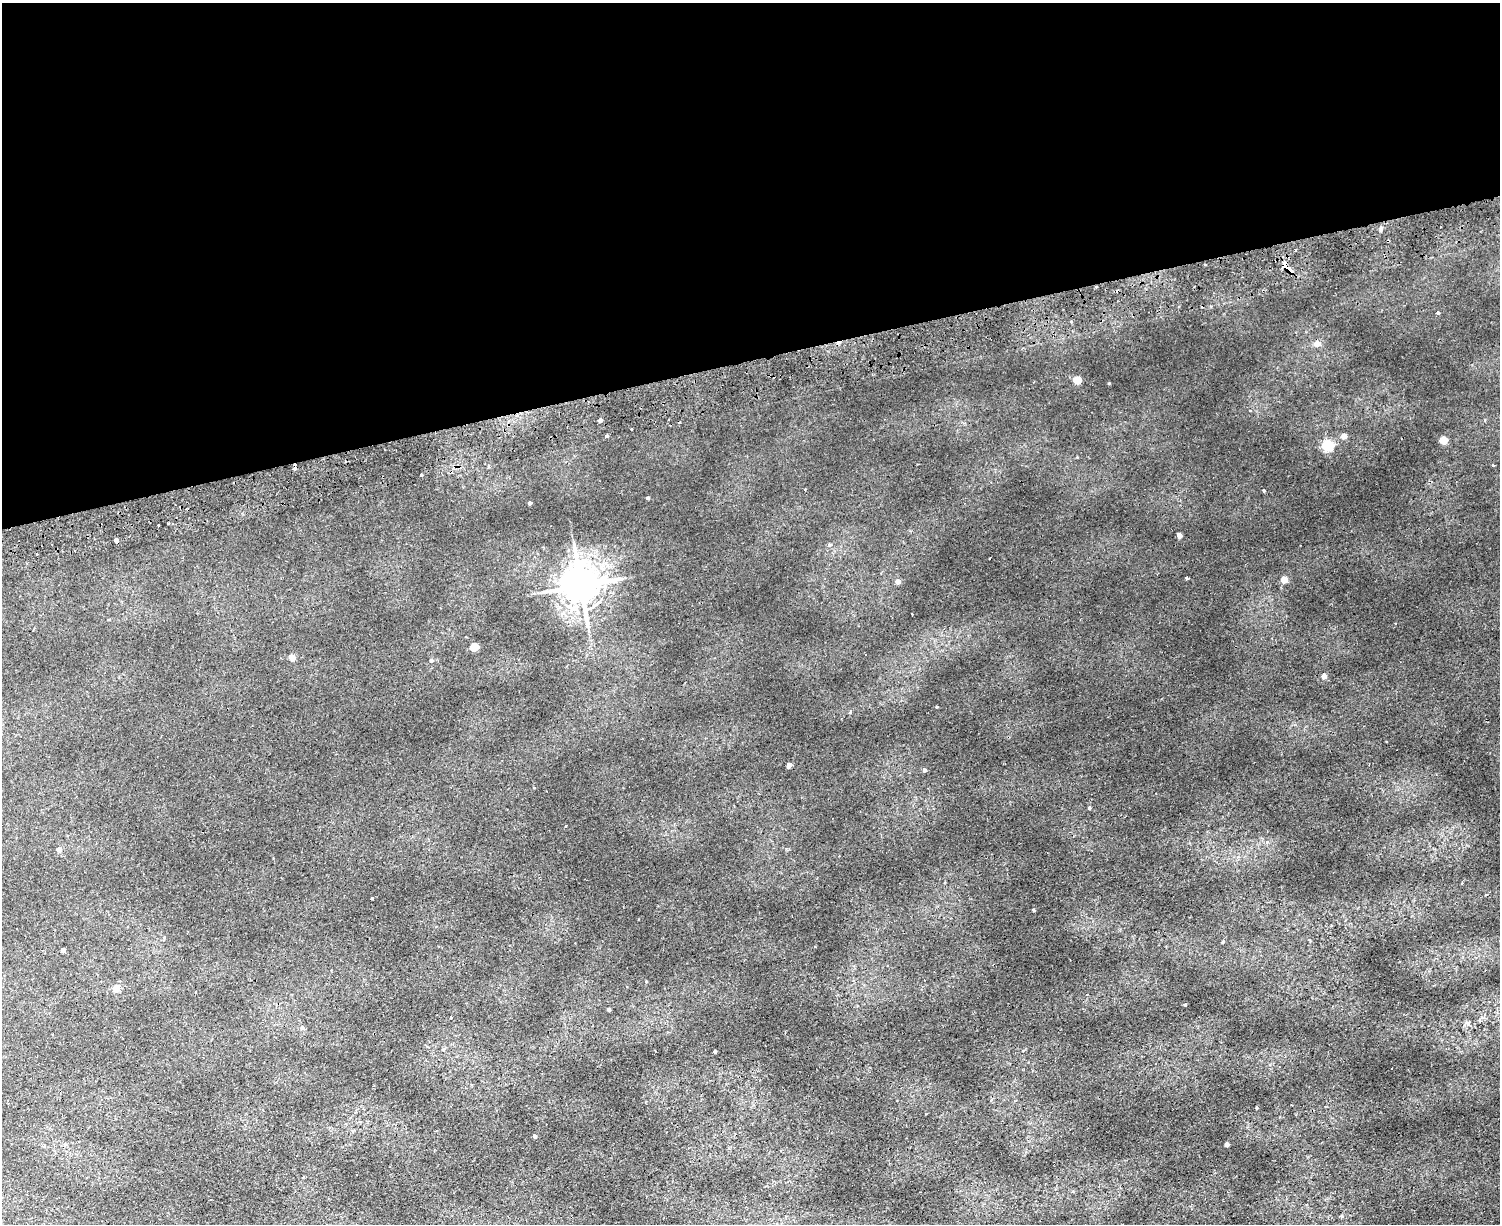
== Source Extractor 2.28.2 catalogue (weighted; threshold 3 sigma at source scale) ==
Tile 2 of 3 x 4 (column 2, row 1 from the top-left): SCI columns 1792-3289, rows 3723-4944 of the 4965 x 5000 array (HDU 1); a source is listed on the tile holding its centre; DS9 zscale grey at full resolution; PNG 1502 x 1226 px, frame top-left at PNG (2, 3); no overlay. Shown black and unused: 29% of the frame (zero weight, under 2 of 3 exposures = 4% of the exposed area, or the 3 px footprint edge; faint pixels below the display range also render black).
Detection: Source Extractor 2.28.2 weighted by HDU 2 'WHT'; one run over the whole footprint, this tile lists its part. Background 0.00513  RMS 0.0035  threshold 0.0156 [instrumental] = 3 sigma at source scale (4.5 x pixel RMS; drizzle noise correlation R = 1.50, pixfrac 1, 0.05/0.05 arcsec/px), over >= 5 px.
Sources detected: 65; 10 cosmic-ray / hot-pixel residue — not listed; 1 inside a brighter listed object's ellipse — not listed separately; the other 54 listed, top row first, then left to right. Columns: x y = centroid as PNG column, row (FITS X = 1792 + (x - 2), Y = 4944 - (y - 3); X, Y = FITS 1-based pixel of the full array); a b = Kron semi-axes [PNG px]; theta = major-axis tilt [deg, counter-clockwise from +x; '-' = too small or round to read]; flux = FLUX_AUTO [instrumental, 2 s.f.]
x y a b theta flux
1381 229 5 3 - 2.7
1296 250 3 2 - 0.35
1284 262 4 3 - 1.7
1205 265 3 2 - 0.3
1290 270 8 4 -46 5.9
1438 313 3 3 - 0.77
1317 344 5 4 - 3.7
1077 380 5 4 - 9.2
1250 410 4 2 - 0.27
600 420 4 3 - 1.5
632 429 3 3 - 0.91
607 436 4 3 - 0.5
1344 436 4 4 - 3.8
1443 440 5 4 - 9
1327 445 5 5 - 38
1493 465 3 3 - 0.65
421 475 3 3 - 1.1
1264 490 3 3 - 0.58
648 498 4 3 - 0.45
529 503 3 3 - 0.7
168 523 3 2 - 0.44
158 525 2 2 - 0.35
1179 535 4 4 - 2.2
117 541 5 3 - 8.3
37 554 3 3 - 0.67
1186 578 3 3 - 0.4
1284 580 4 4 - 5.6
898 581 5 4 - 1.8
581 586 11 10 - 850
912 614 3 2 - 0.32
474 647 5 4 - 11
292 657 4 4 - 4.7
431 660 5 4 - 0.75
1324 676 4 4 - 2.4
789 765 5 4 - 2.1
924 770 4 4 - 0.71
1089 808 3 3 - 6
1267 842 5 4 - 0.5
59 849 4 4 - 1.7
839 856 3 2 - 0.3
1486 895 4 2 - 0.27
372 899 3 3 - 0.55
1034 910 3 2 - 0.45
63 950 4 4 - 1.7
116 988 4 4 - 6.9
1185 1005 3 3 - 0.33
609 1009 3 3 - 0.71
451 1017 3 2 - 0.44
302 1028 5 5 - 0.73
443 1049 4 4 - 0.61
715 1052 3 3 - 0.51
535 1136 4 4 - 0.73
1227 1144 4 4 - 1.3
303 1177 3 2 - 0.28
Overlapping masked pixels (flux is a lower limit): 3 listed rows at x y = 1284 262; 1290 270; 117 541
Unlisted compact peaks at least as high as the median listed source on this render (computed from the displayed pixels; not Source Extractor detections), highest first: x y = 1109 383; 937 707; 829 545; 850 713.